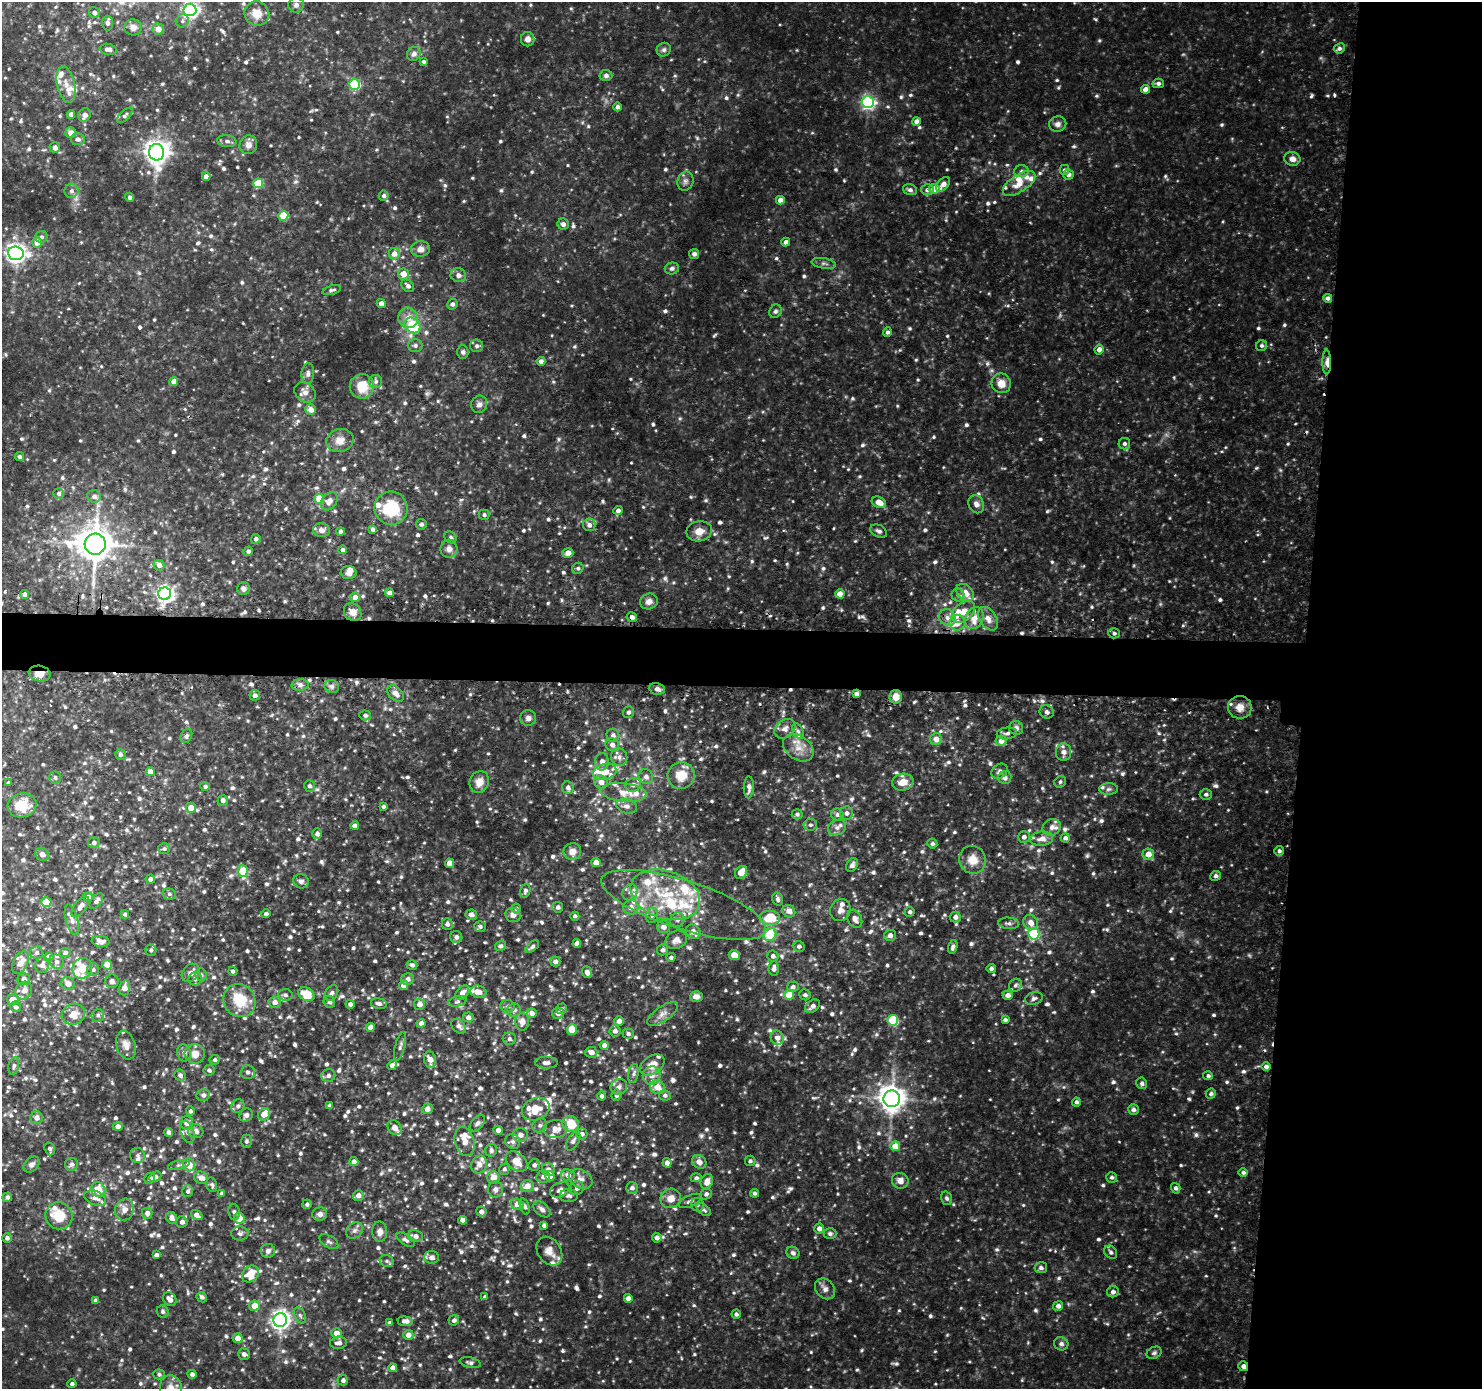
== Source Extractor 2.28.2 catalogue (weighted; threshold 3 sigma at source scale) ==
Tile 6 of 3 x 3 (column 3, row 2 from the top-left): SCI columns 2982-4461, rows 1516-2902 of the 4481 x 4515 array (HDU 1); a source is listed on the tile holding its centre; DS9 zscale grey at full resolution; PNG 1484 x 1391 px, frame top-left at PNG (2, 2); each listed source drawn as its Kron ellipse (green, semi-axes under 4 px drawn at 4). Shown black and unused: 16% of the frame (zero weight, under 2 of 3 exposures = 3% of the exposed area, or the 3 px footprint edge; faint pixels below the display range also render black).
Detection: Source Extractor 2.28.2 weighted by HDU 2 'WHT'; one run over the whole footprint, this tile lists its part. Background 0.15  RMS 0.012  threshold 0.0561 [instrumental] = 3 sigma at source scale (4.5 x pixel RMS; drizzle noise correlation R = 1.50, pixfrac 1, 0.05/0.05 arcsec/px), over >= 5 px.
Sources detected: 1320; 3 too faint to see at this stretch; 5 cosmic-ray / hot-pixel residue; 1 long thin detection or spike segment (spike, bleed or trail) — neither listed nor drawn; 72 inside a brighter listed object's ellipse — not listed separately; of the other 1239, all 500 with FLUX_AUTO >= 2.96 (the completeness limit of this list) listed and drawn (739 fainter detections not listed), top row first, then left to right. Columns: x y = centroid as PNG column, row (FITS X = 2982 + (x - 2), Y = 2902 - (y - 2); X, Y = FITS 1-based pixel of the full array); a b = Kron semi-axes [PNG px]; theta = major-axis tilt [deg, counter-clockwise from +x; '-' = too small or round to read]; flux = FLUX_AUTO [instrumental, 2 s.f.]
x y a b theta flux
296 5 8 7 - 4.2
190 10 6 6 - 390
94 13 6 5 - 5.7
257 14 12 12 - 19
182 21 7 6 - 3.4
107 23 7 5 -89 4.6
133 27 8 8 - 8.4
158 29 5 5 - 11
528 39 7 6 - 6
1339 48 6 5 - 3.6
108 49 8 5 -10 6.1
664 50 7 6 - 3.7
414 54 7 6 - 4.9
424 61 4 3 - 3.3
606 75 6 5 - 3.4
1158 83 5 5 - 3.9
66 84 18 8 -77 13
354 84 5 5 - 120
1145 89 4 4 - 9.3
868 102 6 6 - 290
617 107 4 4 - 3.9
71 114 4 4 - 5.6
84 115 7 6 - 7.6
125 115 10 5 45 3.5
916 121 4 4 - 6.6
1058 124 9 7 12 5.5
71 133 5 5 - 8.3
78 139 7 6 - 5.2
227 141 9 6 -8 4
248 145 9 9 - 7.3
55 148 5 5 - 6.6
157 152 8 7 - 1000
1292 159 8 7 - 7.4
1064 170 5 4 - 3
1021 171 7 6 - 3.2
1068 174 5 5 - 4.8
206 177 4 4 - 8.4
685 181 10 8 75 4.8
258 183 5 5 - 42
1019 183 18 8 33 15
943 184 8 5 47 9.4
934 189 5 5 - 16
910 190 7 5 -17 4.1
927 190 6 5 - 4.7
71 191 7 7 - 4.5
384 196 5 5 - 3.7
130 197 4 4 - 3.6
780 200 4 4 - 8.4
283 216 5 5 - 35
563 224 6 5 - 4.6
41 237 6 6 - 3.9
37 242 5 5 - 12
786 242 4 4 - 4.8
420 249 9 7 8 7.9
16 253 8 7 - 590
394 254 5 5 - 10
694 254 5 5 - 3.6
824 263 12 5 -9 3.9
672 268 7 6 - 3.5
403 274 5 5 - 13
458 275 8 7 - 6.3
408 286 7 5 -45 4.5
332 290 9 4 16 3.4
1328 298 4 4 - 3.9
381 304 4 4 - 9.2
452 304 5 5 - 3.5
775 311 7 6 - 3.1
408 318 10 9 - 11
412 325 9 7 -45 53
887 332 5 4 - 3.1
415 345 7 6 - 3.8
476 346 6 6 - 3.6
1262 346 5 5 - 3
1099 349 5 4 - 6.3
463 352 7 5 90 3.6
541 361 4 4 - 6.2
1327 362 12 3 -89 8.9
308 374 10 6 85 4.5
174 381 4 4 - 12
376 381 6 6 - 3.7
1001 383 10 9 - 14
362 386 12 12 - 28
305 392 11 9 -39 7.8
479 404 9 8 - 5.5
311 410 5 5 - 8.7
340 441 14 11 15 12
1124 444 6 5 - 3.3
19 457 4 4 - 3.6
58 493 5 5 - 3.5
94 496 7 6 - 5.1
319 499 5 5 - 22
329 501 10 7 51 9.7
879 502 7 5 -23 11
976 504 9 7 -66 6.8
391 508 17 16 - 56
618 510 4 4 - 4
484 515 5 5 - 3.1
421 524 5 5 - 3.9
589 525 6 6 - 5.7
373 529 4 4 - 3.9
321 530 8 7 - 6.4
699 531 13 10 11 12
879 531 9 6 -25 4.4
340 532 4 4 - 4
450 537 7 5 -45 3.1
256 539 5 5 - 4.2
95 544 10 10 - 2200
449 549 9 8 - 6.8
342 550 4 4 - 4
248 551 5 4 - 3.5
568 553 5 4 - 11
159 565 5 5 - 5.9
578 568 6 5 - 3
349 572 8 6 -3 5.7
244 589 6 6 - 4.3
389 593 4 4 - 7.1
965 593 10 7 -43 13
25 594 5 4 - 3.1
165 594 6 6 - 460
840 594 4 4 - 14
958 595 6 6 - 3.3
355 597 5 5 - 9.4
649 601 9 8 - 6.7
353 612 9 8 - 9.3
963 612 13 9 40 14
632 617 5 5 - 4.3
947 618 9 8 - 7.7
974 618 11 8 61 14
988 619 13 8 -57 10
957 623 8 7 - 11
1114 633 5 5 - 3.6
40 674 11 7 -12 13
300 685 8 6 2 4.3
332 686 7 6 - 3.4
657 689 8 5 -11 4.8
395 693 9 6 -46 8.1
856 694 4 4 - 4.4
255 695 5 5 - 4.6
896 697 7 6 - 12
1240 707 12 11 - 12
628 712 6 5 - 3.5
1047 712 7 6 - 4.3
365 715 6 5 - 3.2
528 718 8 7 - 5.3
1016 728 7 6 - 4.3
785 729 11 8 40 7.6
798 731 8 5 -64 3.1
1007 733 10 6 6 4
613 735 6 6 - 4.4
186 736 7 5 64 3.2
936 739 6 6 - 11
1001 741 5 5 - 10
612 745 7 6 - 5.8
798 748 17 11 -36 15
1063 752 9 7 -90 8.1
120 754 5 5 - 3.6
619 757 9 8 - 6.2
602 762 9 7 87 8
999 771 9 6 38 4.9
150 772 4 4 - 13
605 772 12 8 16 16
681 775 13 13 - 25
646 777 7 7 - 5.4
1005 777 7 6 - 5.5
55 778 6 6 - 3.2
479 782 11 9 65 12
601 782 7 6 - 9
903 782 11 8 10 16
1060 782 6 5 - 3.1
8 783 4 3 - 3
633 785 8 6 15 6.5
205 786 5 4 - 3.1
309 786 6 5 - 3.9
749 787 11 5 88 5.9
568 788 6 5 - 4.9
1109 789 9 6 2 3.7
623 792 23 9 -5 17
1206 794 6 5 - 3.6
223 800 5 5 - 4.9
22 805 14 12 10 33
383 806 4 3 - 3.2
627 806 11 7 -16 5.4
191 808 5 5 - 14
847 813 7 6 - 5.5
797 814 5 5 - 3.2
837 815 6 6 - 3.8
810 825 6 6 - 3.1
355 826 4 4 - 7.4
1052 827 9 8 - 7.6
837 828 9 7 24 5.2
317 834 5 5 - 4.3
1024 837 6 5 - 4.5
1065 838 4 4 - 4.5
1042 839 11 7 5 9.5
94 843 6 5 - 3.7
932 844 5 5 - 3.2
164 849 6 5 - 3
1279 851 5 5 - 3.4
572 852 9 8 - 7.8
42 854 7 6 - 5.5
1148 854 6 5 - 12
973 860 14 13 - 18
596 862 5 4 - 9.4
449 863 4 4 - 12
852 865 7 5 57 4.4
243 871 6 5 - 43
741 872 7 5 50 13
1216 876 5 5 - 3.2
150 879 5 4 - 5.2
301 881 8 7 - 4.4
525 891 7 5 72 3.3
630 892 8 7 - 5.5
169 894 7 5 -14 3.3
665 895 36 24 -18 82
88 897 5 4 - 4.3
778 899 7 5 -74 3.5
96 901 9 5 53 4.5
46 902 5 5 - 34
684 905 86 24 -18 120
80 907 12 6 52 5.4
558 907 5 5 - 3.8
631 907 7 7 - 7.9
516 908 5 4 - 3.1
840 910 11 10 - 8.1
789 911 7 6 - 7.7
910 912 5 5 - 3
125 914 4 4 - 3.3
266 914 4 4 - 3.9
471 915 6 5 - 6.6
513 915 7 7 - 6.4
652 915 8 6 75 3.8
575 916 5 4 - 3.1
955 917 5 5 - 5.5
770 918 10 7 0 42
855 919 9 7 -63 7.8
72 920 16 6 -75 6.6
677 920 8 7 - 5.2
1031 922 8 7 - 9.9
1009 923 10 5 -4 4.4
447 924 5 5 - 4.4
480 926 6 5 - 3
663 927 6 6 - 8.1
693 932 8 6 -40 8.7
1034 934 5 5 - 120
770 935 7 6 - 44
890 935 6 5 - 7.1
456 937 6 6 - 4.6
676 940 11 9 25 9.3
101 941 9 5 -6 7.9
577 943 4 4 - 7.7
500 946 5 5 - 3.1
799 946 6 5 - 3.8
532 947 8 4 40 3.5
953 947 7 4 74 4.4
151 950 6 5 - 3.2
663 950 5 5 - 3.9
65 952 5 4 - 3.2
37 953 6 6 - 3.4
734 955 5 5 - 15
773 956 5 5 - 4.9
48 957 5 4 - 9
671 957 5 4 - 3
56 962 7 7 - 5.8
555 962 5 5 - 6.3
20 963 12 7 64 12
42 965 8 7 - 7
107 965 5 5 - 13
412 965 5 5 - 3.3
82 968 11 9 65 17
774 968 7 5 87 5.8
991 968 4 4 - 3.7
93 970 6 6 - 3.2
233 971 4 4 - 3.4
587 972 6 5 - 5.8
191 973 10 7 47 6.3
201 975 6 5 - 3
24 979 6 6 - 5.5
195 979 6 6 - 6.3
407 979 6 6 - 5.4
112 981 6 6 - 4.2
68 984 7 6 - 7.5
403 985 5 4 - 8
1015 985 7 6 - 3.1
793 987 6 5 - 3.6
124 988 7 5 74 9.6
24 990 9 7 53 7.4
478 992 8 6 -15 9.2
331 993 8 6 58 4
462 993 8 5 47 7.1
306 994 8 6 -28 30
285 995 7 6 - 3.6
789 995 5 5 - 30
805 995 6 5 - 3.9
1008 995 5 4 - 6.2
696 997 6 5 - 5.5
1034 998 9 6 16 4
13 1000 5 5 - 13
240 1001 17 15 -55 39
457 1001 9 5 11 3.2
275 1002 6 5 - 7
329 1002 6 5 - 3.6
350 1004 4 4 - 4.8
379 1004 8 5 -13 4.9
420 1004 6 5 - 8.1
507 1006 7 6 - 3.7
812 1006 8 5 37 6.9
16 1007 5 5 - 3.2
562 1009 5 5 - 3.1
514 1010 7 6 - 5.1
532 1013 5 4 - 7.2
558 1013 6 5 - 6.3
73 1014 12 10 20 16
663 1014 18 7 34 8.3
98 1015 6 6 - 3.7
468 1017 5 5 - 5.5
893 1020 5 5 - 80
1005 1020 4 3 - 3
619 1021 5 4 - 5.7
522 1022 9 7 89 9.6
421 1023 4 4 - 5.5
459 1026 8 6 -45 5.5
370 1027 4 4 - 7.5
572 1029 5 5 - 29
615 1031 5 5 - 5.2
628 1034 6 5 - 3.3
777 1038 7 6 - 6.7
509 1039 6 6 - 3.6
126 1045 14 9 -73 10
604 1045 4 4 - 6.5
400 1046 15 5 76 4
591 1052 6 5 - 7.3
184 1053 9 7 -71 6.1
195 1054 10 9 - 11
215 1060 5 5 - 3.1
430 1060 8 6 -76 12
546 1063 11 6 -1 5.5
392 1065 5 4 - 6.1
652 1065 13 8 34 13
14 1066 9 5 76 3.5
1266 1066 5 4 - 4.4
209 1070 5 5 - 3.2
248 1072 7 7 - 3.9
633 1073 9 5 80 4.2
180 1075 6 5 - 4.6
652 1075 9 8 - 9.1
328 1076 7 6 - 4.4
1208 1076 5 4 - 3.2
1142 1083 6 5 - 3.5
619 1087 8 7 - 4.5
657 1087 7 6 - 13
1211 1094 5 5 - 3.1
203 1095 6 6 - 4
616 1095 5 5 - 4.6
665 1095 6 5 - 3.4
601 1096 4 4 - 3.6
892 1099 8 8 - 1300
1076 1102 4 4 - 3.5
330 1105 4 4 - 3.5
238 1106 7 6 - 4.4
427 1109 5 5 - 7
536 1109 14 11 24 22
1133 1109 5 5 - 4.2
190 1111 5 4 - 3.4
264 1114 6 5 - 18
246 1115 7 6 - 4.2
37 1118 6 6 - 7.2
187 1123 7 6 - 8
477 1123 9 6 49 3.9
571 1124 8 8 - 31
540 1125 7 6 - 4.4
118 1126 5 4 - 5.1
395 1128 8 6 -51 8
556 1129 12 9 6 11
498 1130 4 4 - 5.7
196 1131 8 7 - 5.6
169 1132 4 4 - 4.6
187 1132 11 6 -70 5.1
582 1134 6 5 - 4.4
520 1135 7 7 - 6.6
246 1141 6 5 - 3.2
573 1141 11 5 59 4.1
464 1142 15 9 -75 14
513 1142 8 7 - 4.3
895 1146 5 5 - 19
50 1149 6 5 - 3.5
491 1150 6 6 - 3.9
138 1155 8 7 - 3.7
517 1161 12 8 -40 17
750 1161 5 5 - 3.1
354 1162 4 4 - 5.3
699 1162 7 6 - 7.3
667 1163 5 4 - 6
72 1164 6 6 - 4
32 1165 9 6 43 4.2
179 1165 11 4 13 3.1
189 1165 6 6 - 17
479 1165 9 7 67 9.8
534 1165 6 5 - 4
504 1169 5 5 - 3.5
548 1170 6 6 - 7.6
1243 1173 4 4 - 3.6
568 1175 6 6 - 8.3
550 1176 5 5 - 17
155 1177 6 5 - 4.2
493 1177 6 6 - 11
543 1177 7 6 - 6.4
1112 1177 5 5 - 3.2
150 1178 5 5 - 4.3
201 1178 7 6 - 8
696 1178 5 4 - 3.3
581 1179 12 9 -28 8.2
707 1181 7 6 - 10
900 1181 8 8 - 9.2
212 1185 7 5 -77 3.3
527 1186 6 6 - 9.4
577 1188 7 6 - 4.9
632 1188 6 6 - 5.2
1176 1188 5 4 - 3.6
495 1189 8 7 - 5.7
98 1190 8 6 -58 21
560 1190 10 7 28 4.6
188 1191 6 5 - 3.6
221 1193 4 4 - 3.1
754 1193 4 4 - 3.2
706 1194 6 5 - 3.4
358 1195 5 5 - 6.8
569 1196 9 6 -1 3.8
7 1197 5 4 - 3.9
95 1198 11 7 -22 9
671 1198 10 9 - 13
947 1198 7 5 -72 3.1
690 1201 12 5 24 4.5
307 1204 5 4 - 3.3
517 1204 6 5 - 8.9
697 1205 7 6 - 3.3
525 1206 8 4 -71 3
542 1209 10 6 -42 5
124 1210 11 9 71 9.2
704 1210 8 4 -39 3.2
234 1212 8 5 -79 3.5
481 1212 5 5 - 5
147 1213 5 5 - 6.1
320 1214 7 6 - 6
197 1215 6 4 -36 6.8
59 1216 14 13 - 28
172 1218 6 5 - 6.1
239 1218 5 5 - 19
463 1220 4 4 - 8.6
182 1222 6 5 - 6.3
544 1225 4 4 - 4.3
819 1229 5 5 - 6.7
354 1230 9 7 44 4.7
380 1232 10 7 -88 7.9
240 1233 8 7 - 3.7
830 1234 6 5 - 3
415 1236 7 6 - 5.9
7 1238 4 4 - 4.1
657 1238 5 4 - 5.5
405 1240 10 5 -34 4.1
329 1242 10 5 -31 3.8
268 1251 7 7 - 5.1
549 1251 15 11 -55 12
1111 1252 7 5 -48 3.7
793 1253 7 6 - 4
156 1255 4 4 - 4.1
431 1257 7 6 - 6.4
387 1261 7 5 -22 3.1
1041 1268 6 5 - 3.5
250 1274 9 7 45 24
825 1289 11 9 -48 7.1
1113 1292 6 5 - 4.4
202 1297 5 4 - 3.5
485 1297 4 4 - 3.1
628 1298 4 4 - 9
170 1299 7 6 - 8.4
96 1301 4 4 - 5.3
255 1306 5 5 - 15
1058 1306 5 4 - 5.3
163 1311 6 5 - 3.2
736 1314 4 4 - 3.3
300 1315 8 5 -63 3.4
280 1320 7 6 - 650
454 1320 5 5 - 4.2
405 1321 7 4 -5 6.5
389 1323 4 4 - 3.1
337 1333 5 5 - 12
408 1335 5 5 - 8.3
238 1338 5 5 - 12
338 1343 8 6 6 6.3
1061 1344 7 6 - 3.6
1154 1353 8 5 27 3
244 1354 6 5 - 4.4
470 1363 10 5 -11 3.4
1243 1366 5 4 - 6.1
393 1368 4 4 - 8
159 1374 5 5 - 3.1
192 1374 4 4 - 4.4
343 1380 5 5 - 4.2
72 1384 4 4 - 4.1
171 1388 13 11 -75 12
Overlapping masked pixels (flux is a lower limit): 4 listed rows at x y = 1327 362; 632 617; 40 674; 1243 1366
Isophote crosses this tile's border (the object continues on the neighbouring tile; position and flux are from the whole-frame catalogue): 3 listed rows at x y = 190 10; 22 805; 171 1388